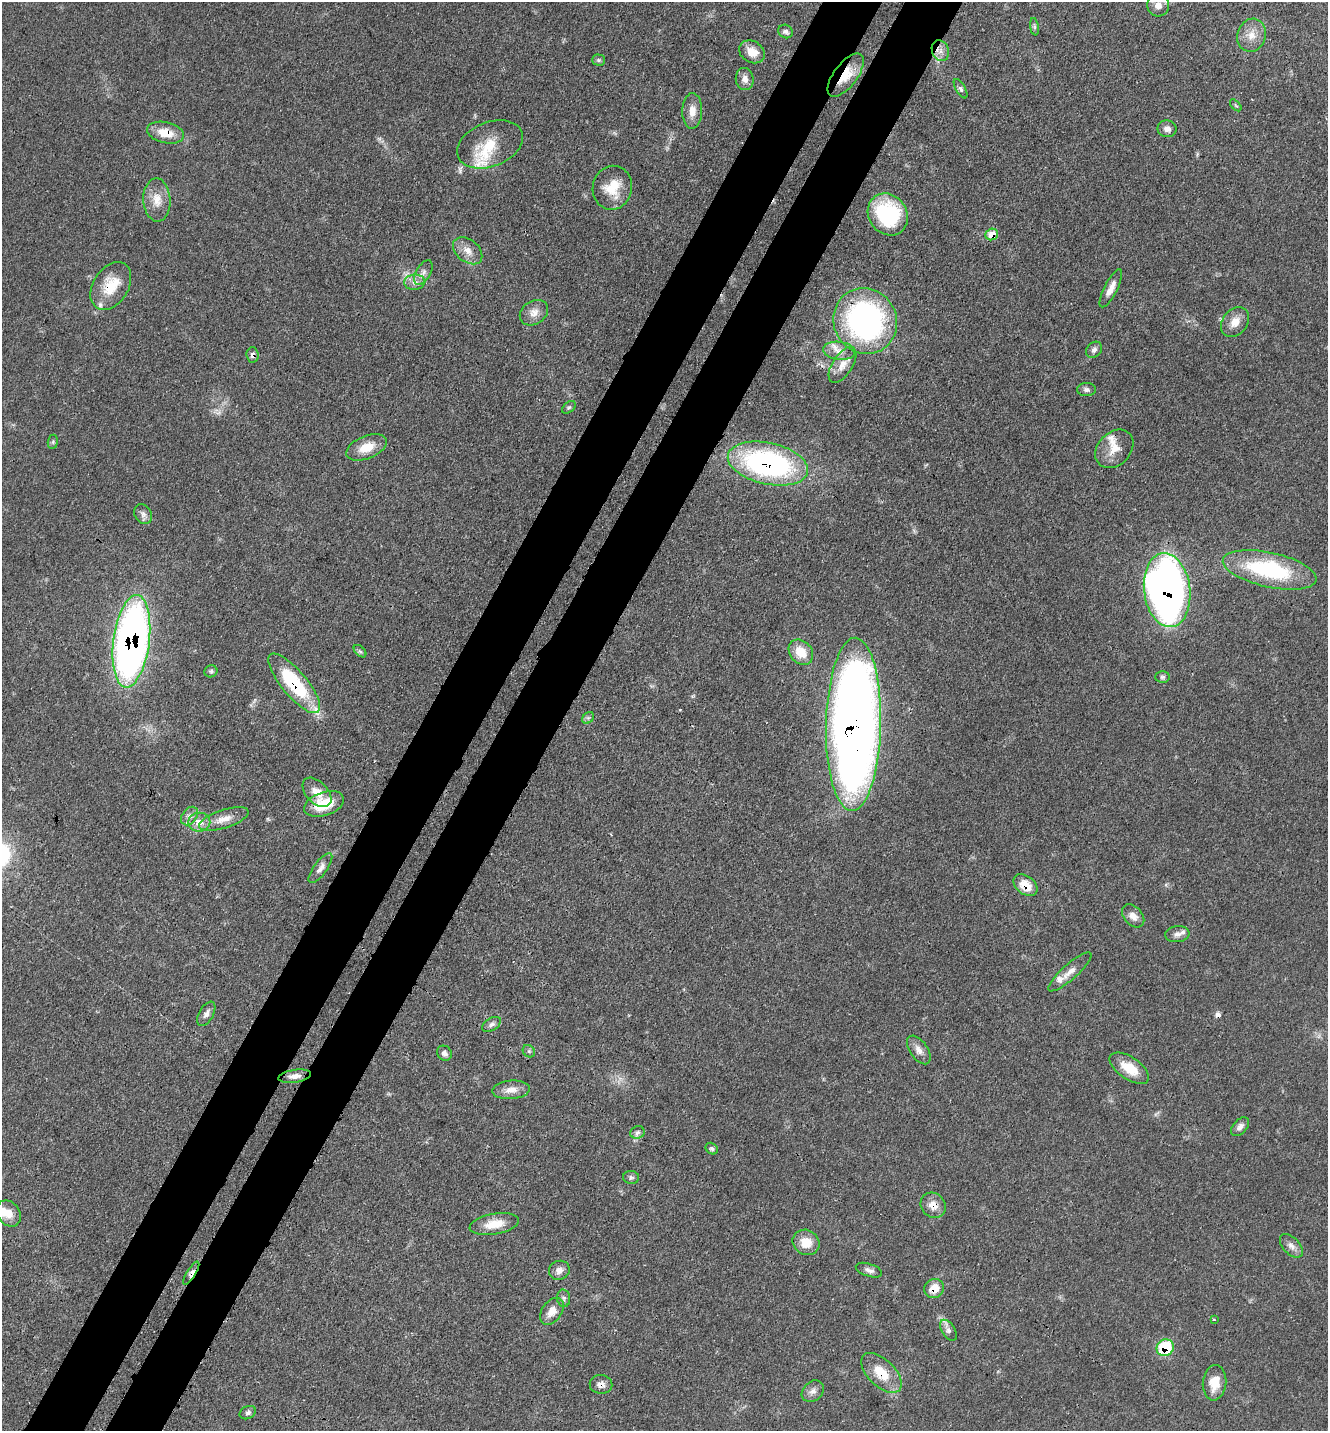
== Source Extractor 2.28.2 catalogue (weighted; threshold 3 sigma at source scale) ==
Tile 7 of 4 x 4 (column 3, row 2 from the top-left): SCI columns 2890-4215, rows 2956-4384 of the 5919 x 5911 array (HDU 1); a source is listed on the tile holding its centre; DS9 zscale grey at full resolution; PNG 1330 x 1433 px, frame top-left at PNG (2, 2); each listed source drawn as its Kron ellipse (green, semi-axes under 4 px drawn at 4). Shown black and unused: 9% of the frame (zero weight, under 3 of 4 exposures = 9% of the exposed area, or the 3 px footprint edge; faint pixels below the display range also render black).
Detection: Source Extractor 2.28.2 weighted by HDU 2 'WHT'; one run over the whole footprint, this tile lists its part. Background 0.0616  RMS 0.0036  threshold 0.0161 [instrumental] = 3 sigma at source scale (4.5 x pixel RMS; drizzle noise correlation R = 1.50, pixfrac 1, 0.05/0.05 arcsec/px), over >= 5 px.
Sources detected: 98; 1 cosmic-ray / hot-pixel residue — neither listed nor drawn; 8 inside a brighter listed object's ellipse — not listed separately; the other 89 listed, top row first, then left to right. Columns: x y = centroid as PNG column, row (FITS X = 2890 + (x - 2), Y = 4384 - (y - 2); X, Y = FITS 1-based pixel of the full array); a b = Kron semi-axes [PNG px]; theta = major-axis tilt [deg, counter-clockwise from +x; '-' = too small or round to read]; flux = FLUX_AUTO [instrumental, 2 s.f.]
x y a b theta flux
1158 5 11 11 - 3.5
1034 27 9 4 -81 0.8
786 31 7 6 - 1.1
1251 35 17 14 72 4.8
940 51 11 8 -68 2.3
752 52 14 10 -30 4.4
599 60 6 5 - 0.72
846 75 26 11 53 9.3
745 79 11 9 -84 2.2
961 89 11 4 -60 0.91
1236 105 7 4 -45 0.53
692 111 18 10 89 3.8
1167 129 9 8 - 2.2
165 133 19 10 -12 6.7
490 144 34 22 22 11
612 188 22 19 78 9.3
157 200 22 13 -87 5.5
888 214 22 19 -54 30
992 234 6 5 - 5
468 251 16 11 -39 3.8
423 272 13 7 60 2
415 282 10 7 7 2.1
111 286 26 17 58 11
1111 288 21 6 63 3.1
534 313 15 11 34 3.2
865 321 33 31 -62 92
1235 322 16 12 51 4.2
1094 350 9 7 44 1.3
839 351 16 9 -7 3.3
253 355 7 6 - 1.6
843 365 20 10 58 4.3
1086 390 9 6 -1 1.2
569 407 8 5 40 0.63
53 442 7 5 83 0.63
366 447 21 11 22 6.5
1114 449 22 16 46 5.7
768 464 41 21 -12 87
143 514 10 8 -58 1.6
1270 570 48 17 -13 38
1167 590 37 23 -83 200
131 641 46 18 82 210
360 651 7 4 -44 0.66
801 652 14 10 -49 7
211 671 6 6 - 0.68
1163 677 7 5 2 0.86
294 683 37 12 -50 28
588 718 6 5 - 0.78
853 724 86 27 89 450
317 792 17 11 -46 4.4
324 804 21 11 18 11
189 816 10 7 52 1.8
224 819 26 9 18 4.8
199 822 11 9 8 3.4
320 868 18 6 54 2.1
1025 885 13 9 -40 6
1133 916 13 9 -47 2.8
1177 934 12 8 5 1.8
1070 972 28 7 42 3.4
206 1014 13 7 60 1.9
491 1024 10 6 32 1.1
919 1050 16 9 -56 2.7
529 1051 7 5 -45 0.68
444 1053 8 7 - 1.4
1129 1068 22 11 -34 7.6
295 1076 16 6 8 2.3
511 1090 19 9 4 3.5
1240 1127 11 7 47 1.6
637 1132 7 6 - 1
712 1149 7 5 -38 0.8
631 1177 8 6 -3 0.93
933 1205 13 11 -46 4
9 1213 14 11 -56 3.9
494 1224 25 10 10 6.4
806 1242 14 12 -31 6
1291 1246 14 8 -47 2.2
559 1270 10 9 - 2.2
869 1270 14 6 -18 1.6
191 1273 13 4 57 1.7
934 1288 10 9 - 5
564 1298 9 6 -85 0.92
552 1311 15 9 54 4
1214 1319 3 2 - 0.33
948 1330 12 6 -57 1.6
1165 1348 9 8 - 17
881 1373 25 13 -44 9.2
1214 1383 18 11 84 6.2
601 1384 11 9 -3 2.2
813 1391 12 9 42 2.1
248 1413 8 6 25 1
Overlapping masked pixels (flux is a lower limit): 18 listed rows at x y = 846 75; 165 133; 992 234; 111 286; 865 321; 253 355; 768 464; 1167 590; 131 641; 294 683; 853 724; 1025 885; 933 1205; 191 1273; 934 1288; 1165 1348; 881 1373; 601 1384